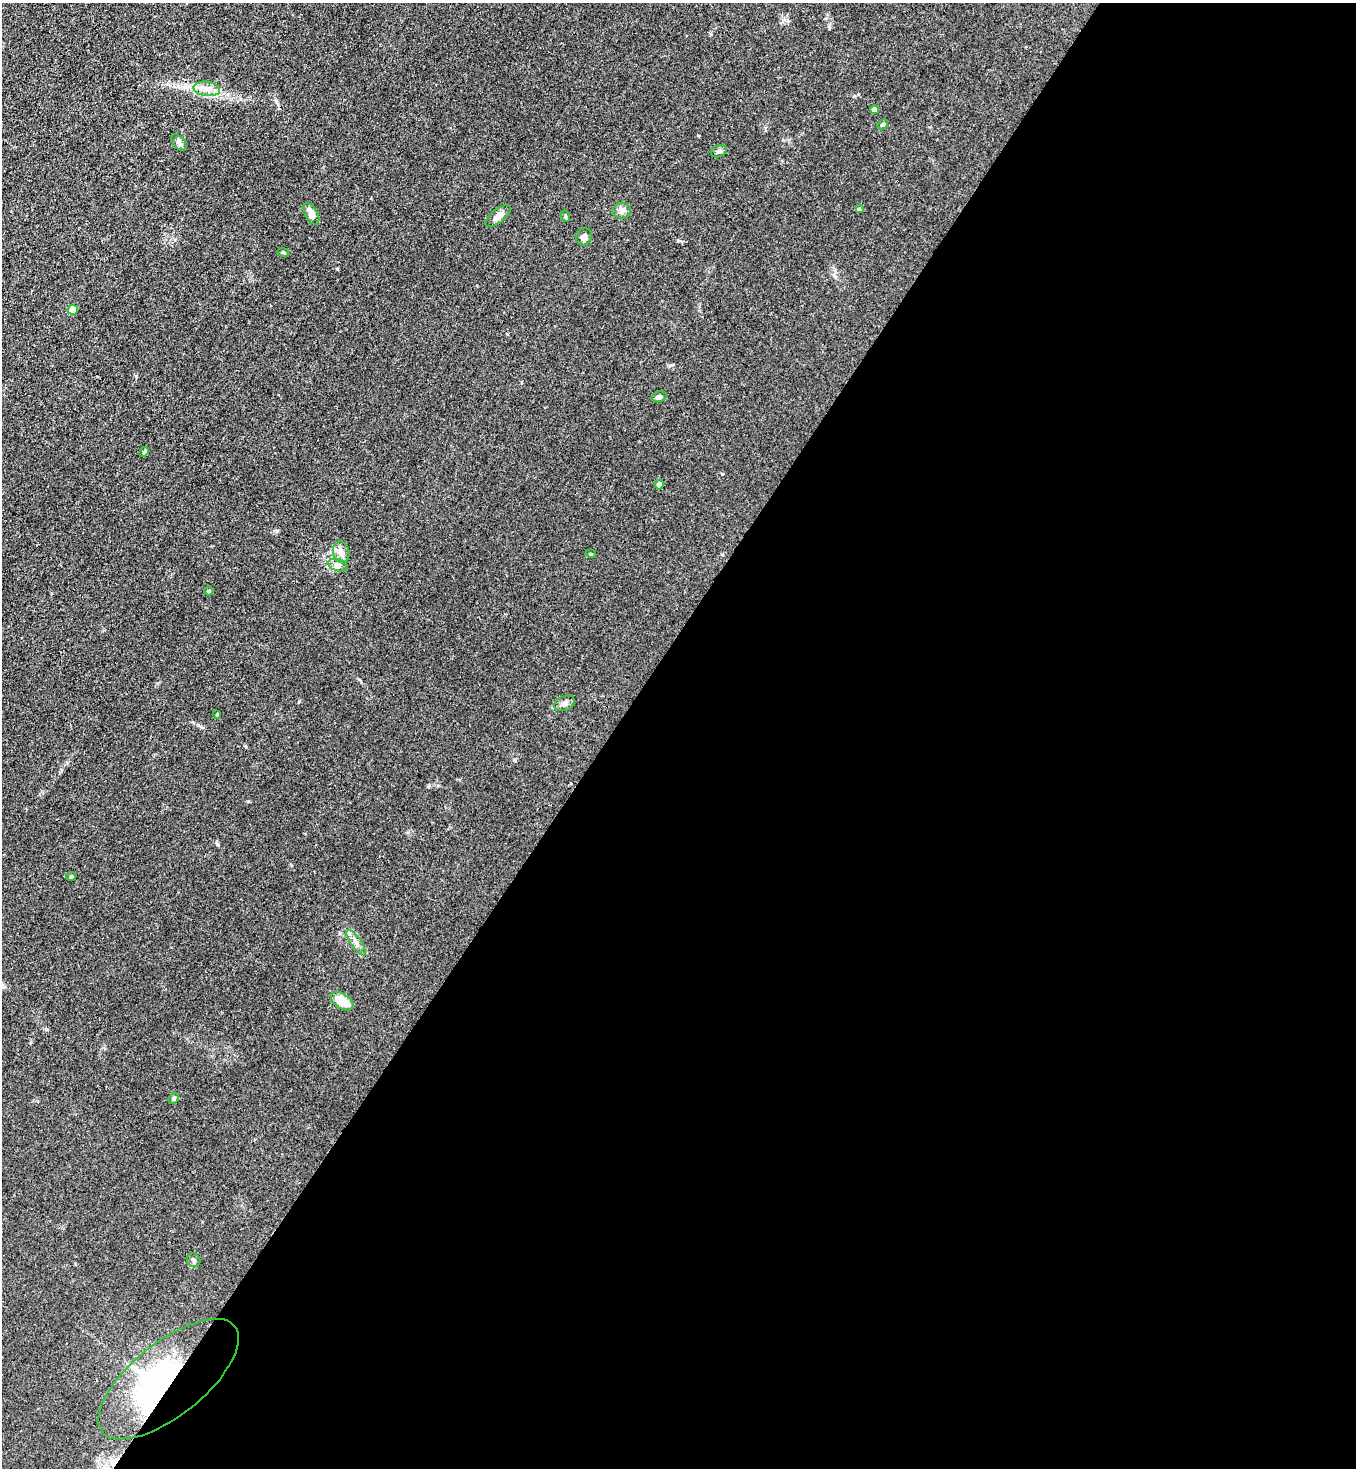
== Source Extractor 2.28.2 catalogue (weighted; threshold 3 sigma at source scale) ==
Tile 12 of 4 x 4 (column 4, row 3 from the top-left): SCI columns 4287-5640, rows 1527-2992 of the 6007 x 5984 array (HDU 1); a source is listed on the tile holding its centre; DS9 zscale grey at full resolution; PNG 1358 x 1470 px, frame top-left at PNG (2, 3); each listed source drawn as its Kron ellipse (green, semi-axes under 4 px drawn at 4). Shown black and unused: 55% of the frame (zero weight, under 3 of 4 exposures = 7% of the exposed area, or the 3 px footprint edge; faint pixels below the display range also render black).
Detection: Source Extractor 2.28.2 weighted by HDU 2 'WHT'; one run over the whole footprint, this tile lists its part. Background 0.021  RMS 0.0028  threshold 0.0127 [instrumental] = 3 sigma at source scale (4.5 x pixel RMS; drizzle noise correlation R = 1.50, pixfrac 1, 0.05/0.05 arcsec/px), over >= 5 px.
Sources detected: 32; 2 inside a brighter object's white glare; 1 cosmic-ray / hot-pixel residue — neither listed nor drawn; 1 inside a brighter listed object's ellipse — not listed separately; the other 28 listed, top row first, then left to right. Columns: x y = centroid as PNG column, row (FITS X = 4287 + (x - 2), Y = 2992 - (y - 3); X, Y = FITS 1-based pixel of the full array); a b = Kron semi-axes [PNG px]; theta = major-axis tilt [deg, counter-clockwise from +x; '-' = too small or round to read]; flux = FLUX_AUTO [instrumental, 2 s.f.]
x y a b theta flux
207 89 13 7 -6 2
874 110 4 4 - 1.9
882 124 6 4 43 0.39
179 143 10 5 -52 0.82
719 151 8 5 19 0.65
859 209 4 4 - 0.47
622 210 9 8 - 1.1
311 214 12 6 -61 2.2
498 216 15 6 40 1.9
565 216 6 3 -72 0.3
584 237 9 7 56 0.87
283 252 6 3 -19 0.3
73 310 5 4 - 5.1
659 397 7 5 17 0.86
144 452 5 4 - 0.32
659 485 5 4 - 1.8
341 552 11 8 -76 1.8
591 554 5 3 - 0.24
338 565 10 6 -16 1
209 591 4 4 - 0.33
565 703 11 7 23 1.2
217 714 4 4 - 0.27
71 876 5 4 - 0.35
356 943 15 5 -55 1.3
342 1001 12 7 -32 4.4
174 1098 5 5 - 0.43
194 1260 7 6 - 0.66
169 1379 85 36 38 48
Overlapping masked pixels (flux is a lower limit): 1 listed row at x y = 169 1379
Unlisted compact peaks at least as high as the median listed source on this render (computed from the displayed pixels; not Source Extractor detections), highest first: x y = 299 701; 337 269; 722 474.